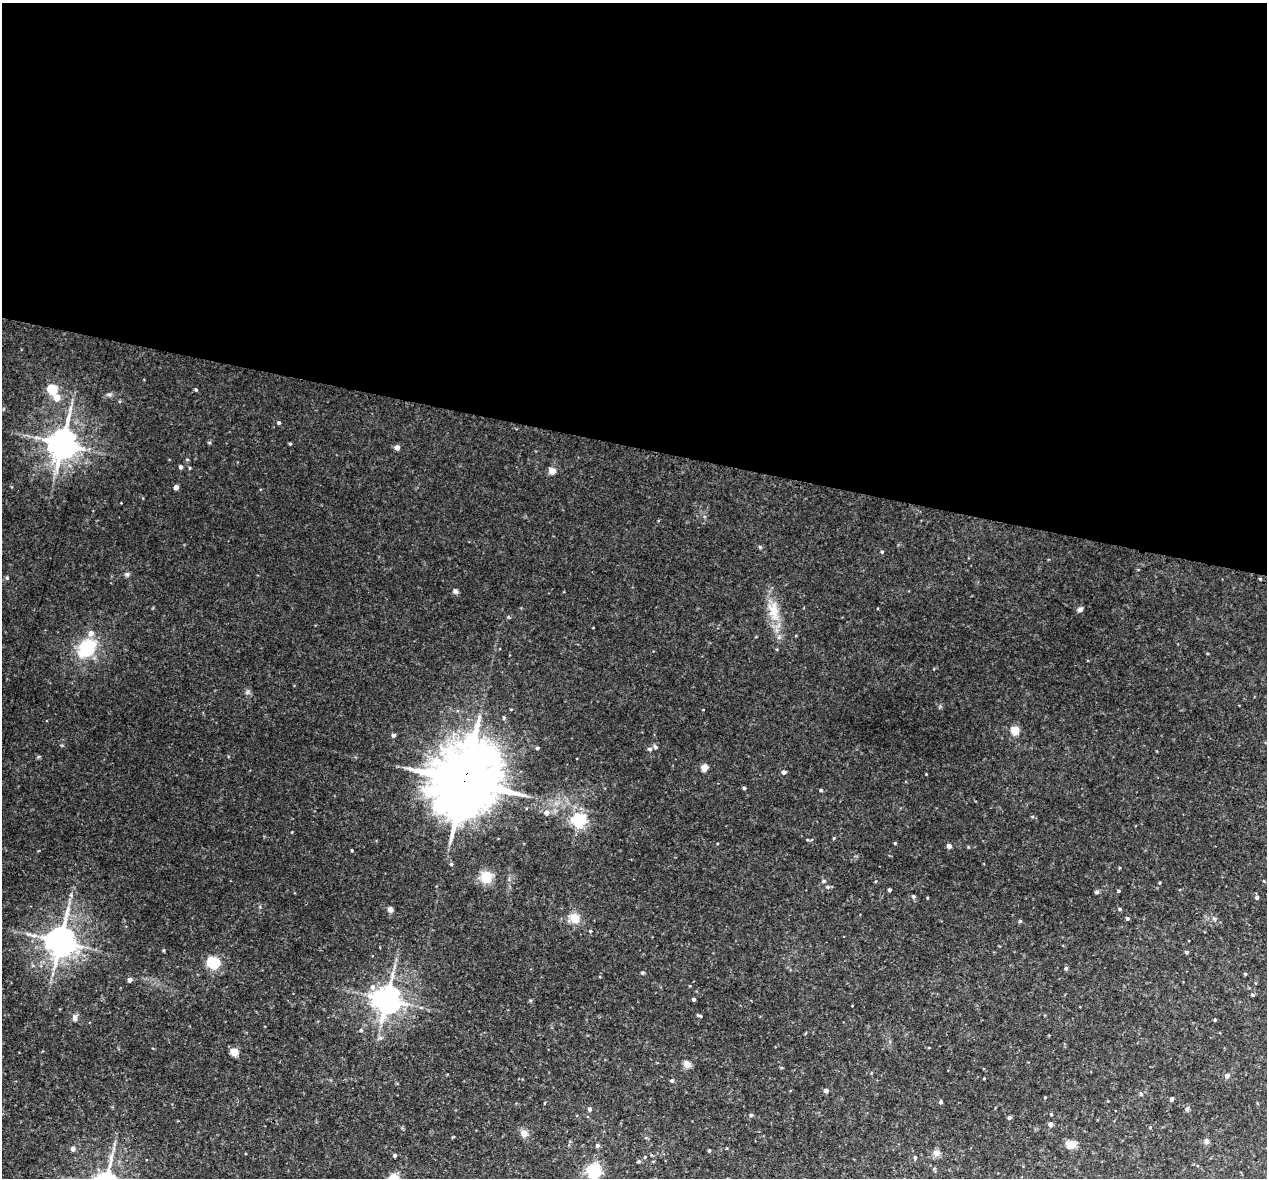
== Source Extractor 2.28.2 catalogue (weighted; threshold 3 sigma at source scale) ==
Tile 3 of 4 x 4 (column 3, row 1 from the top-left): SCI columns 2532-3796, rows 3792-4967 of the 5067 x 5109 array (HDU 1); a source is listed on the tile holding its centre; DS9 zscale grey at full resolution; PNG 1269 x 1180 px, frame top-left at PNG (2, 3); no overlay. Shown black and unused: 38% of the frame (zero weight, under 3 of 4 exposures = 2% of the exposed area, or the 3 px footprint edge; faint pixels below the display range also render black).
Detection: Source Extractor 2.28.2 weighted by HDU 2 'WHT'; one run over the whole footprint, this tile lists its part. Background 0.043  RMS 0.0066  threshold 0.0296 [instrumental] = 3 sigma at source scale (4.5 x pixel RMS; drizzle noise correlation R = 1.50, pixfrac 1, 0.05/0.05 arcsec/px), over >= 5 px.
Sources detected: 93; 1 inside a brighter listed object's ellipse — not listed separately; the other 92 listed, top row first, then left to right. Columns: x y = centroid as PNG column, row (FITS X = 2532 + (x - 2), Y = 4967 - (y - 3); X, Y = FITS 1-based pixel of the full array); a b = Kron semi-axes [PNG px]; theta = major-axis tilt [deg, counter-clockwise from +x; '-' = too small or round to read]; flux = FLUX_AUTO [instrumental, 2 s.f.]
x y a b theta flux
52 389 5 5 - 35
196 389 5 4 - 0.77
57 397 5 5 - 8.4
279 423 4 4 - 1
62 444 9 8 - 1000
290 444 4 3 - 0.8
397 447 4 4 - 3.8
181 467 4 4 - 1.6
552 471 4 4 - 8.7
176 487 4 4 - 3.6
760 547 5 4 - 0.9
882 552 4 3 - 0.69
127 574 6 5 - 1.2
455 591 7 5 -24 1.5
1080 609 7 5 45 1.8
774 611 25 13 -83 13
87 648 22 16 46 28
504 718 5 3 - 0.69
1015 731 5 5 - 23
393 735 4 4 - 1.6
655 747 7 5 -46 1.4
537 748 4 3 - 0.92
650 749 6 5 - 1
704 768 4 4 - 11
784 772 5 5 - 1.7
464 781 21 17 67 6000
744 788 4 3 - 0.94
821 790 4 4 - 0.59
547 813 6 6 - 3.1
579 820 6 6 - 150
834 838 5 3 - 0.56
895 843 4 3 - 0.54
949 846 4 4 - 3.7
352 850 3 3 - 0.54
451 864 4 4 - 1
486 877 14 12 88 10
828 887 6 5 - 1.2
889 890 3 3 - 1.3
1118 891 5 4 - 0.74
1097 892 5 4 - 1.2
913 896 5 5 - 1.1
1257 897 5 4 - 1.2
390 909 7 6 - 2
1120 909 5 4 - 0.79
574 918 14 12 -55 6.8
1127 918 4 4 - 1.3
1020 921 4 4 - 0.9
590 931 4 4 - 0.65
60 941 9 8 - 1100
1186 952 4 3 - 1.3
213 963 7 5 -22 81
1066 968 4 4 - 1.1
642 973 5 4 - 0.73
1245 974 4 4 - 0.66
130 980 4 4 - 3
372 987 7 7 - 2.5
1252 995 5 4 - 0.87
387 999 8 8 - 830
694 999 4 4 - 1.2
699 1015 7 3 -19 0.97
75 1018 7 6 - 2.1
1215 1020 4 3 - 0.52
361 1030 5 4 - 0.78
380 1038 6 5 - 1.3
234 1052 4 4 - 16
687 1064 8 8 - 4
1227 1076 5 4 - 2.6
984 1078 3 2 - 0.52
672 1081 5 4 - 0.92
826 1091 4 4 - 2.8
1141 1094 5 5 - 0.83
1172 1099 4 4 - 1.4
941 1102 5 5 - 0.94
544 1103 4 3 - 0.47
589 1109 5 4 - 1.5
1187 1109 6 5 - 1
1051 1114 3 3 - 0.66
751 1115 5 4 - 0.74
1009 1118 4 4 - 1.4
1051 1124 4 4 - 3.3
524 1133 8 8 - 4.4
1207 1141 7 6 - 1.6
1071 1144 11 9 -12 5.5
597 1146 4 4 - 1.5
73 1149 6 5 - 1.6
709 1151 4 3 - 0.79
936 1153 8 7 - 3.4
395 1155 5 4 - 0.85
645 1157 5 3 - 0.54
915 1158 4 4 - 0.74
639 1161 5 4 - 0.8
594 1171 7 6 - 120
Overlapping masked pixels (flux is a lower limit): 1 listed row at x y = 464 781